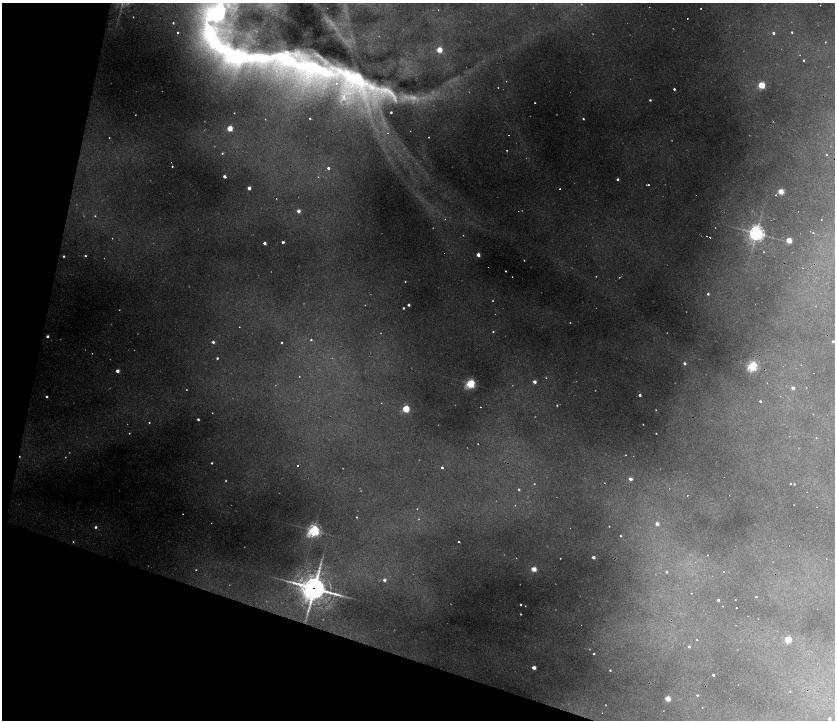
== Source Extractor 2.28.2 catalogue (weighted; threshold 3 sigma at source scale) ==
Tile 9 of 4 x 4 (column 1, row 3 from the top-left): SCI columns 271-1935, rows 1436-2870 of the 7074 x 5741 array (HDU 1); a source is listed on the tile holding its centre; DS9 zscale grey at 2 x 2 block average (1 PNG px = mean of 2 x 2 image px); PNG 837 x 722 px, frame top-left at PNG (2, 3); no overlay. Shown black and unused: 15% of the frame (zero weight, under 2 of 4 exposures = <1% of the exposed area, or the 3 px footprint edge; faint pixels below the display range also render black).
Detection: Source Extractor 2.28.2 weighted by HDU 2 'WHT'; one run over the whole footprint, this tile lists its part. Background 0.273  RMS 0.013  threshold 0.0592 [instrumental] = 3 sigma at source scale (4.5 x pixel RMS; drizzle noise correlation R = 1.50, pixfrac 1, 0.05/0.05 arcsec/px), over >= 5 px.
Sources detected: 220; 56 too faint to see at this stretch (2 x 2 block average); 7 cosmic-ray / hot-pixel residue — not listed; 2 inside a brighter listed object's ellipse — not listed separately; the other 155 listed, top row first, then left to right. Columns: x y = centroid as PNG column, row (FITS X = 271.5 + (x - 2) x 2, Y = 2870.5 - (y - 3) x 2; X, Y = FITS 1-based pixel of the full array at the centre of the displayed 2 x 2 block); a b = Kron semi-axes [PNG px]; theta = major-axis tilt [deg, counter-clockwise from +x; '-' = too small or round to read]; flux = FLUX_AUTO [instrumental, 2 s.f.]
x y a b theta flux
820 5 2 2 - 1.4
649 7 2 2 - 2.7
701 8 2 2 - 2.6
438 10 2 2 - 2.9
218 13 51 33 86 590
133 17 2 2 - 2.4
687 19 2 2 - 3.4
173 23 2 2 - 4
792 32 2 2 - 4.8
773 33 3 2 - 10
439 50 3 3 - 140
236 55 76 22 -18 830
803 60 2 2 - 4.2
304 65 188 38 -20 2000
506 81 2 2 - 1.6
761 85 3 3 - 220
674 89 2 2 - 9.4
650 100 2 2 - 5.7
535 103 2 2 - 2.8
391 112 2 2 - 7.6
234 113 2 2 - 2.3
310 118 2 2 - 5.2
583 119 2 2 - 4.8
773 121 2 2 - 1.5
230 128 3 3 - 130
410 131 2 2 - 1.6
388 133 3 3 - 4.5
508 135 2 2 - 4
428 137 2 2 - 2.6
109 138 2 2 - 2.7
222 153 3 3 - 5.9
826 155 3 3 - 2.9
171 162 2 2 - 1.3
172 166 2 2 - 4.1
328 168 2 2 - 14
224 176 2 2 - 25
318 177 3 2 - 2.5
617 179 2 2 - 10
648 185 3 2 - 15
249 188 2 2 - 33
560 189 2 2 - 3.6
781 191 3 3 - 110
776 195 2 2 - 3.6
276 198 2 2 - 1.9
298 211 2 2 - 32
518 211 2 2 - 1.8
798 211 2 2 - 1.8
95 216 3 3 - 3.1
821 220 2 2 - 4.8
756 233 5 5 - 1400
813 233 2 2 - 3.4
789 240 3 3 - 120
283 242 2 2 - 18
264 243 2 2 - 28
478 255 2 2 - 42
64 256 2 2 - 5.6
85 256 2 2 - 5.7
524 260 2 2 - 2.3
488 267 2 2 - 1.5
802 268 2 2 - 3.7
506 271 2 2 - 2.9
596 276 2 2 - 2
619 277 3 2 - 3.6
405 282 2 2 - 2.7
708 294 3 3 - 7
409 305 2 2 - 16
403 308 2 2 - 6
239 327 2 2 - 2.3
493 332 2 2 - 4.3
47 336 2 2 - 11
311 340 3 2 - 4.5
833 341 2 2 - 11
213 342 3 2 - 11
282 342 2 2 - 4.8
92 353 2 2 - 2.3
217 358 2 2 - 4.8
684 363 3 2 - 12
752 366 3 3 - 550
117 371 2 2 - 34
299 376 2 2 - 1.9
546 378 3 2 - 2.6
534 382 2 2 - 25
767 383 2 2 - 1.9
470 384 3 3 - 620
793 388 2 2 - 19
640 395 2 2 - 13
46 397 2 2 - 8
760 401 2 2 - 6.1
557 405 2 2 - 3.6
481 407 2 2 - 3.9
406 409 3 3 - 260
198 419 2 2 - 8.7
149 422 2 2 - 4.5
643 424 2 2 - 2
129 433 2 2 - 3.1
656 433 2 2 - 2.3
816 438 3 2 - 1.8
212 463 2 2 - 5.6
297 465 2 2 - 3.8
442 468 2 2 - 10
630 479 2 2 - 33
604 483 2 2 - 2
790 484 2 2 - 2.5
794 484 2 2 - 3.4
519 489 3 3 - 5.2
687 495 2 2 - 2.3
729 495 2 2 - 0.93
794 505 2 2 - 1.4
816 507 2 2 - 3.2
417 509 2 2 - 2
356 517 2 2 - 3.5
657 524 2 2 - 29
609 526 2 2 - 1.9
95 527 3 3 - 9.7
314 531 4 4 - 930
620 536 2 2 - 5.5
73 542 3 2 - 2.9
458 542 2 2 - 5.3
789 546 2 2 - 1.2
707 555 2 2 - 2.4
593 557 2 2 - 27
516 558 2 2 - 1.8
560 558 2 2 - 1.7
695 562 2 2 - 2.6
534 569 3 3 - 92
196 570 2 2 - 2.3
723 571 2 2 - 1.9
666 572 3 3 - 4.3
384 580 3 3 - 15
314 588 10 9 - 4600
691 593 2 2 - 1.7
756 597 2 2 - 4.6
735 599 2 2 - 1.5
718 600 2 2 - 10
521 605 2 2 - 4.7
525 606 2 2 - 2.2
722 606 2 2 - 2
736 608 2 2 - 3.7
817 609 2 2 - 1.1
520 614 2 2 - 3.2
581 625 2 2 - 2.1
697 639 3 2 - 2.7
788 639 3 3 - 210
689 647 2 2 - 9
594 654 2 2 - 5.3
534 668 2 2 - 46
610 670 2 2 - 4.6
713 675 2 2 - 9.6
790 692 2 2 - 2.2
697 695 2 2 - 5.2
667 699 3 3 - 100
605 705 2 2 - 2.2
702 707 2 2 - 1.7
602 713 2 2 - 1
829 719 2 2 - 20
Overlapping masked pixels (flux is a lower limit): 2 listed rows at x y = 304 65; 314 588
Isophote crosses this tile's border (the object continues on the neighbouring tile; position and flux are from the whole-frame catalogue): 2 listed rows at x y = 218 13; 833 341